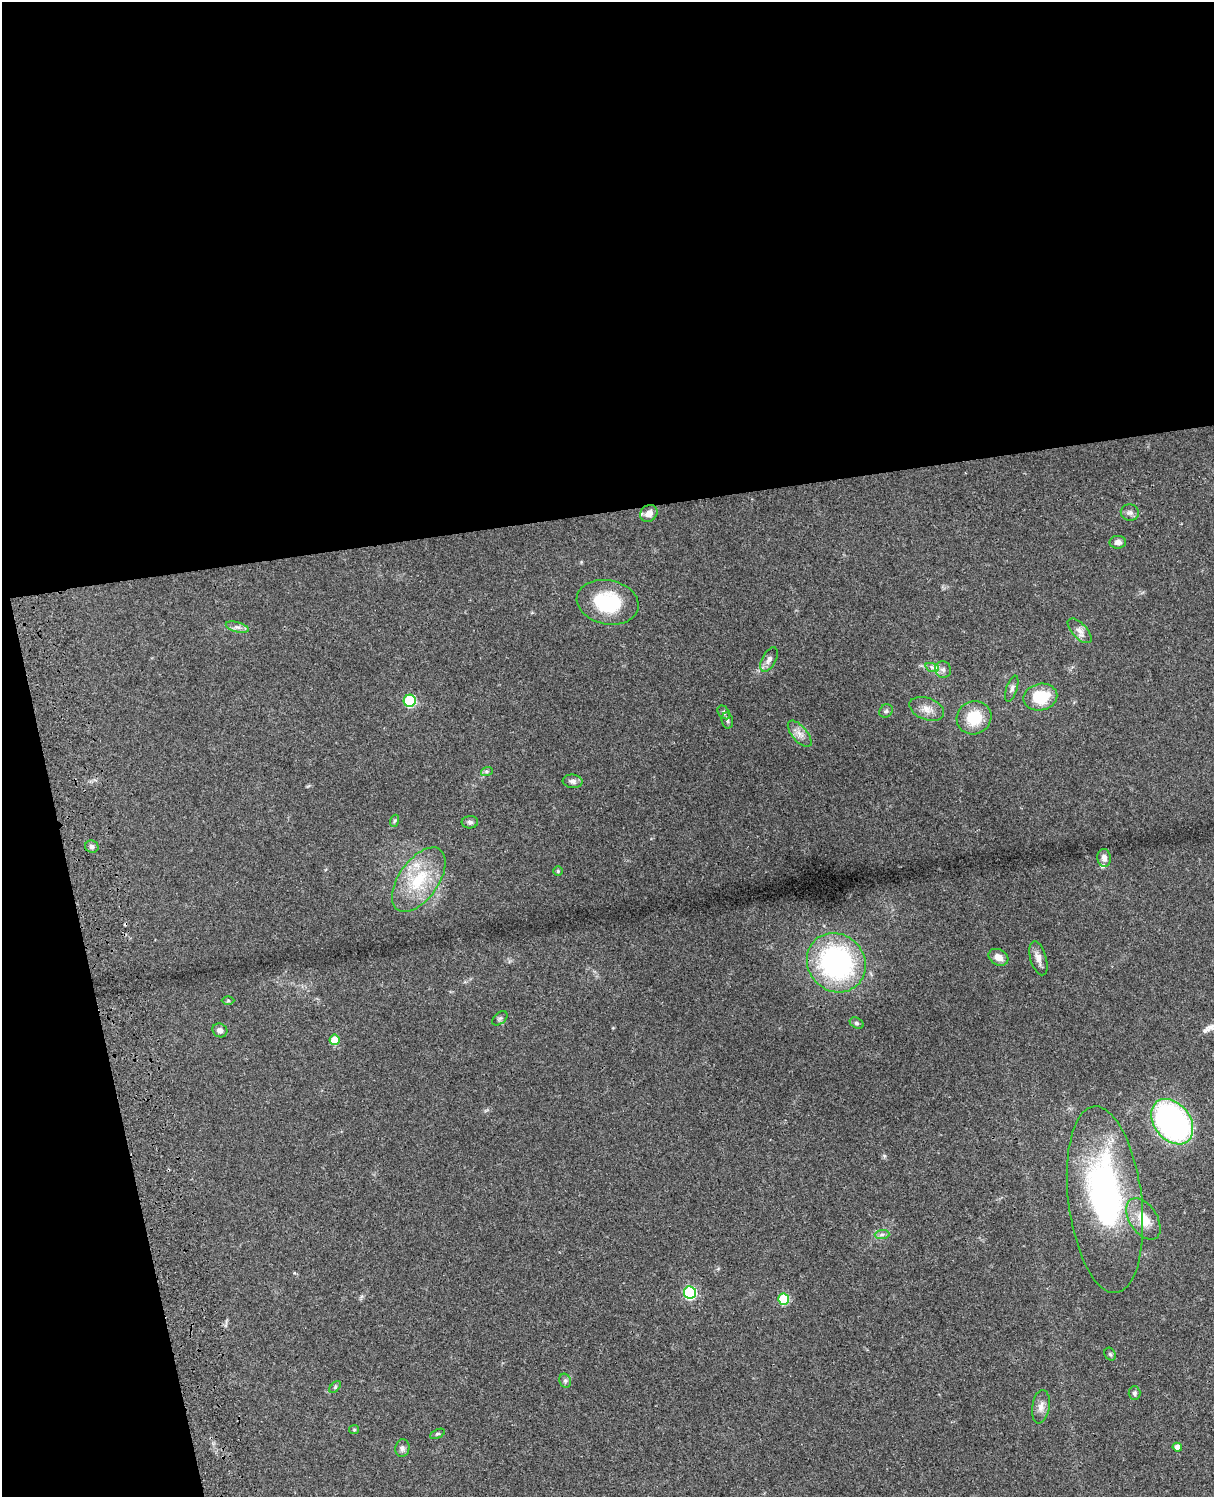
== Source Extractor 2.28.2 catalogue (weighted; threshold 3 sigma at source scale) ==
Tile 1 of 4 x 3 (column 1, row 1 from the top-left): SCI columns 121-1332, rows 3268-4762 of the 5086 x 4927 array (HDU 1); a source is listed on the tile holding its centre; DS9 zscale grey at full resolution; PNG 1216 x 1499 px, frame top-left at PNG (2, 2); each listed source drawn as its Kron ellipse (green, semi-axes under 4 px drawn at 4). Shown black and unused: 39% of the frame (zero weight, under 3 of 4 exposures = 6% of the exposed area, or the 3 px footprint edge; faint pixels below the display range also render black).
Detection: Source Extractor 2.28.2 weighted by HDU 2 'WHT'; one run over the whole footprint, this tile lists its part. Background 0.0764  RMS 0.0058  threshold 0.026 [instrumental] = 3 sigma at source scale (4.5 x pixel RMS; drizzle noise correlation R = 1.50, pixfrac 1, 0.05/0.05 arcsec/px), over >= 5 px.
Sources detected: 53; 1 inside a brighter object's white glare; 1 cosmic-ray / hot-pixel residue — neither listed nor drawn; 2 inside a brighter listed object's ellipse — not listed separately; the other 49 listed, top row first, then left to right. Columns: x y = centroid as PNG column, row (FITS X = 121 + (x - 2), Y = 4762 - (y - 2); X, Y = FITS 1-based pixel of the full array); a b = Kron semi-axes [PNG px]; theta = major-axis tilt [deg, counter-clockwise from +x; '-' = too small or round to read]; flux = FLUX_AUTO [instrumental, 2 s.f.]
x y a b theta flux
649 513 9 8 - 5.2
1130 513 9 8 - 2.2
1118 542 8 6 3 2.7
608 602 31 22 -11 34
237 627 12 5 -15 2.2
1080 631 15 7 -47 3.5
769 660 13 7 63 2.9
932 667 7 4 -18 1.4
943 669 8 8 - 2.3
1012 689 13 5 72 1.9
1040 697 17 13 11 19
410 701 6 6 - 44
927 709 18 11 -20 5.7
886 711 7 6 - 1.4
724 712 7 5 -50 1.3
974 718 17 16 - 17
727 720 8 5 -79 1.2
800 734 16 7 -50 4.2
487 771 6 4 18 0.89
573 781 10 6 -7 2.1
394 821 6 4 70 0.79
470 822 8 6 4 1.6
92 846 7 6 - 1.8
1104 858 9 7 -84 3
558 871 5 4 - 0.82
419 880 37 19 55 29
998 957 10 7 -28 4.7
1038 958 17 8 -74 4
836 963 31 28 -48 110
228 1000 6 4 0 0.77
500 1018 9 5 41 1.2
857 1023 7 5 -27 1.2
220 1030 7 6 - 2.7
335 1040 5 5 - 12
1172 1122 25 18 -52 150
1105 1200 94 37 -83 130
1143 1219 23 13 -56 13
882 1234 7 4 1 1.3
690 1292 6 6 - 64
784 1299 5 5 - 32
1110 1354 7 5 -62 0.94
565 1381 7 5 -68 1.3
335 1387 7 4 46 0.91
1134 1393 7 6 - 1.4
1041 1407 17 8 80 4.1
354 1430 5 4 - 0.68
437 1434 8 4 25 0.93
1177 1447 4 4 - 3.5
402 1448 9 7 77 1.8